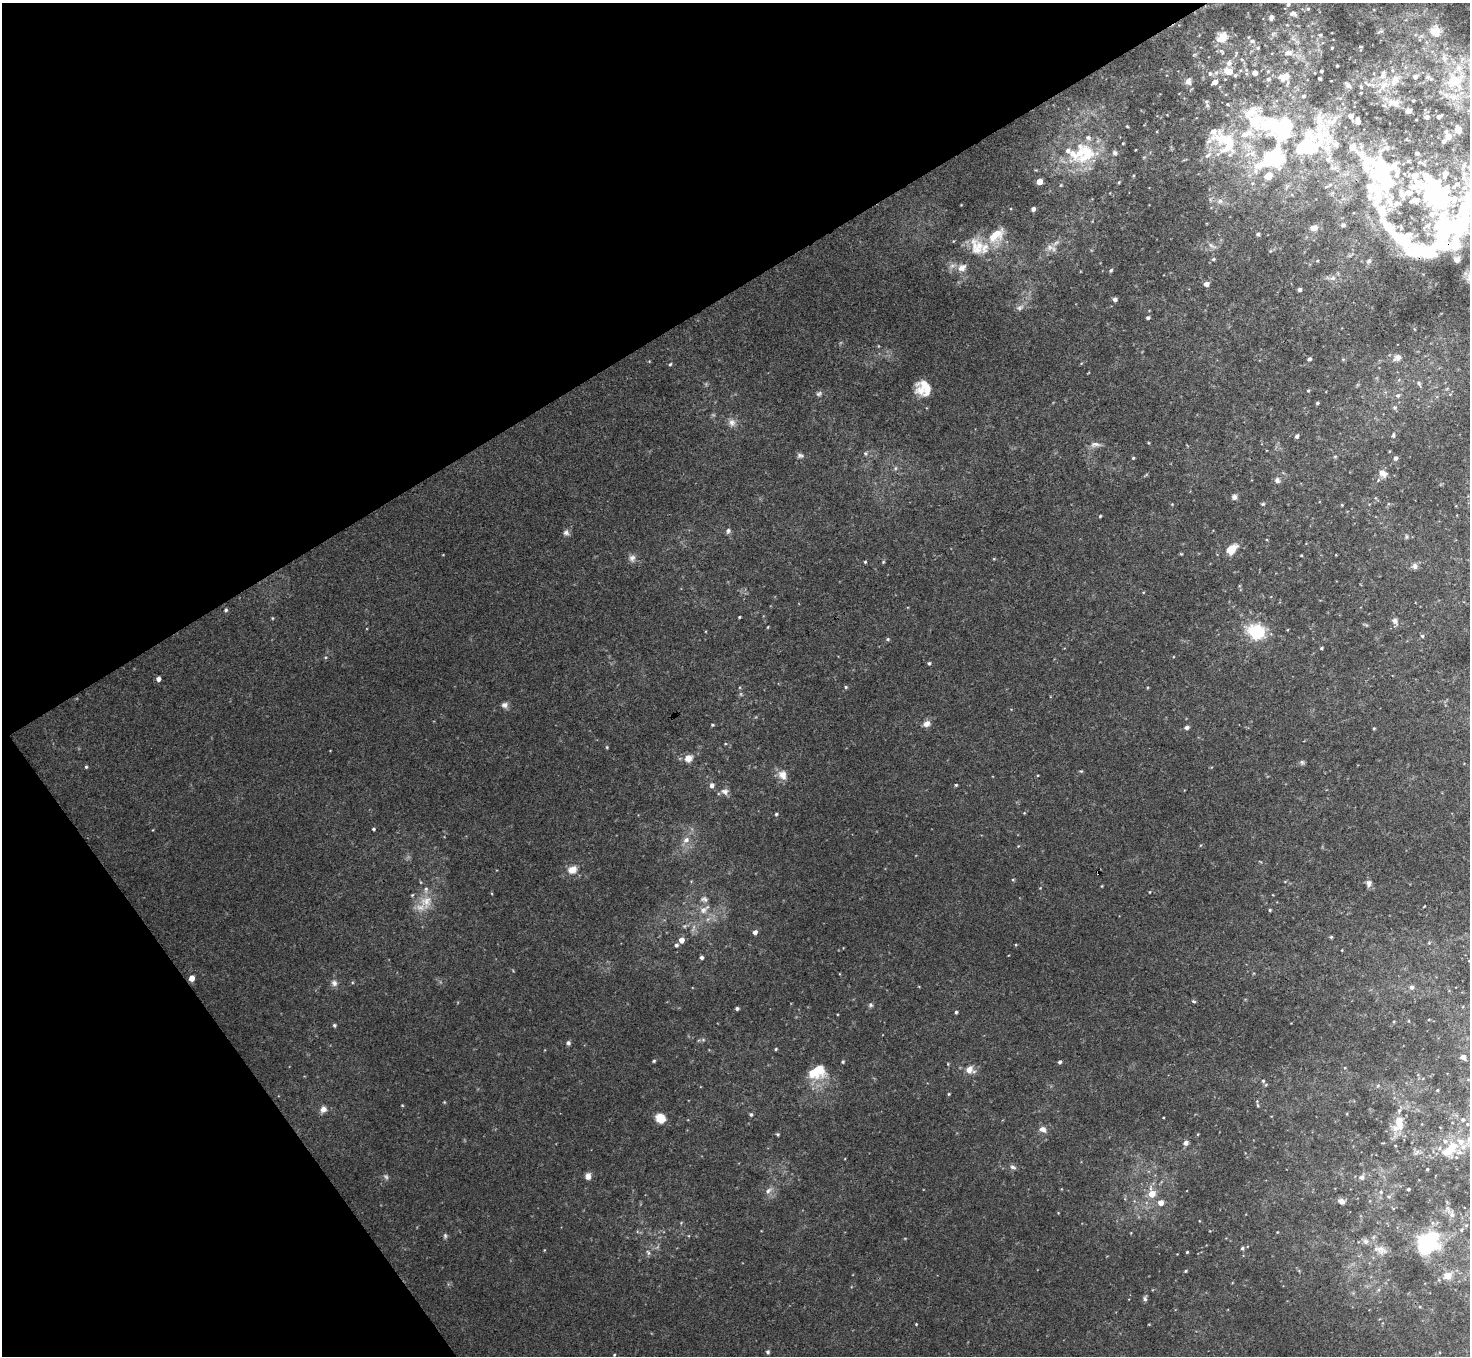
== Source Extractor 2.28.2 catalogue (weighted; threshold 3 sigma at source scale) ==
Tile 5 of 4 x 4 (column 1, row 2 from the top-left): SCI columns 1-1468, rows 2867-4220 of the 5877 x 5870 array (HDU 1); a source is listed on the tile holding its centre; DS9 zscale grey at full resolution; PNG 1472 x 1358 px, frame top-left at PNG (2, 3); no overlay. Shown black and unused: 29% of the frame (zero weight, under 3 of 4 exposures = <1% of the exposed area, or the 3 px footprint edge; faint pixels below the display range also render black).
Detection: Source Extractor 2.28.2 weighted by HDU 2 'WHT'; one run over the whole footprint, this tile lists its part. Background 0.011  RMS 0.0047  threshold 0.0212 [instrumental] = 3 sigma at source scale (4.5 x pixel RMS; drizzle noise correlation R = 1.50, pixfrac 1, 0.05/0.05 arcsec/px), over >= 5 px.
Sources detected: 289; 2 too faint to see at this stretch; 5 inside a brighter object's white glare — not listed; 47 inside a brighter listed object's ellipse — not listed separately; the other 235 listed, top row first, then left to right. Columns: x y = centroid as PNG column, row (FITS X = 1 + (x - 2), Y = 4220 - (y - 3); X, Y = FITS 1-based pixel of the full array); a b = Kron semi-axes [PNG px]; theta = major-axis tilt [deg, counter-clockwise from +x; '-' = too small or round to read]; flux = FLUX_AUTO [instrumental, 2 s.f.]
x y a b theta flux
1288 4 6 6 - 1.2
1308 9 5 4 - 0.68
1293 14 11 7 -18 2
1271 18 6 5 - 1.5
1435 31 15 14 - 7.8
1320 35 4 4 - 0.53
1222 37 12 9 36 9.1
1252 41 8 6 5 1.7
1258 48 6 5 - 0.97
1332 48 3 2 - 0.46
1222 52 11 6 -56 1.7
1288 53 10 7 15 2.8
1236 54 11 3 70 1
1194 55 6 3 20 0.59
1444 58 12 7 -73 2.9
1242 60 5 3 - 0.66
1229 63 9 7 61 2.7
1337 66 3 2 - 0.39
1392 70 5 3 - 0.55
1228 71 9 7 -18 6.6
1268 71 5 5 - 0.67
1321 71 3 3 - 0.91
1216 72 8 6 67 1.6
1255 73 5 5 - 3.5
1383 74 13 7 71 2.6
1282 77 12 7 -56 3.5
1415 77 5 5 - 1.6
1428 77 7 6 - 1.2
1268 79 7 6 - 1.2
1320 79 3 3 - 0.68
1188 81 11 9 -88 2.5
1455 81 26 23 15 22
1215 82 5 4 - 3.7
1367 84 14 4 -29 1.6
1384 85 18 9 41 5.7
1348 86 8 6 -32 1.3
1361 87 5 4 - 0.55
1304 96 4 4 - 1
1206 101 7 6 - 1.2
1395 103 14 8 -16 5.6
1408 111 4 4 - 2.6
1351 116 6 4 -75 3.3
1439 116 5 4 - 2
1427 117 5 5 - 2
1255 121 30 27 16 26
1358 121 6 4 -81 3.3
1127 126 3 3 - 0.4
1458 130 7 6 - 4.8
1323 136 37 26 -40 26
1448 136 8 8 - 3.1
1226 142 50 35 -38 42
1123 143 4 3 - 0.37
1361 146 7 6 - 1.3
1085 153 32 30 18 26
1144 157 5 4 - 0.54
1271 158 50 28 36 48
1464 165 12 5 73 2.3
1445 174 11 7 77 3.1
1382 175 311 128 -61 360
1133 176 4 3 - 0.43
1039 182 5 4 - 6.2
1119 182 4 3 - 0.48
1415 182 59 26 -46 37
1061 185 4 4 - 0.45
1326 187 5 3 - 0.42
1220 201 9 6 11 2.1
1397 203 12 8 13 2.8
1033 209 4 4 - 1.7
1343 225 5 4 - 1
1314 228 5 4 - 5.7
1444 228 58 28 72 79
1258 234 5 4 - 0.67
996 236 24 14 42 11
1211 245 14 5 -29 1.8
977 247 27 19 -68 12
1050 247 11 9 -20 3
1270 251 5 3 - 0.45
1213 259 5 4 - 0.78
1317 261 4 3 - 0.34
1369 261 9 6 65 1.6
962 268 13 10 28 4
1111 271 6 4 49 0.59
1333 278 8 7 - 1.8
1206 284 4 4 - 3.3
1299 290 3 3 - 1.6
1115 299 4 4 - 1.7
1020 307 11 7 29 1.9
1148 318 4 3 - 0.85
1397 358 11 8 28 2.7
1309 359 4 4 - 1.2
1343 359 5 3 - 0.49
670 364 5 4 - 0.56
924 384 28 12 38 6.1
1419 384 9 4 -65 0.99
1308 391 3 3 - 0.47
819 394 8 6 28 1.1
1398 395 6 6 - 1.3
1317 403 4 3 - 0.68
1395 407 6 6 - 1.1
732 422 11 9 84 2.8
1393 435 6 5 - 0.97
1297 436 4 4 - 1.4
1095 444 16 7 3 2.4
865 453 6 6 - 0.95
800 456 9 6 -11 1.3
1335 456 5 3 - 0.5
1133 458 4 4 - 0.5
1395 458 6 5 - 1.1
895 468 6 4 89 0.72
1383 474 11 9 -32 3.2
1277 480 8 7 - 1.7
1234 497 7 7 - 1.5
1263 504 5 4 - 0.6
1342 505 4 3 - 0.47
1100 516 3 3 - 0.48
728 531 8 6 74 1.2
566 533 8 7 - 1.6
1406 537 8 4 -90 0.71
1232 549 10 7 44 8.7
1181 554 4 4 - 0.44
1301 555 3 3 - 0.41
632 558 10 9 - 2.1
994 559 5 3 - 0.37
865 562 3 3 - 0.54
883 562 5 4 - 0.48
1415 566 8 8 - 1.9
226 610 5 4 - 0.87
739 617 3 2 - 0.52
272 618 4 4 - 0.42
1395 621 11 7 -59 1.8
768 627 4 2 - 0.35
1256 631 13 11 -23 29
1422 636 4 4 - 0.8
888 639 5 4 - 0.64
1321 648 4 3 - 0.56
929 663 4 4 - 0.74
158 679 4 4 - 2
846 687 5 4 - 0.59
504 705 8 7 - 1.9
927 724 9 7 29 2.7
712 725 4 3 - 0.59
1187 728 5 4 - 1.5
1374 728 4 3 - 0.48
725 744 4 3 - 0.4
607 747 4 4 - 0.5
688 758 10 9 - 3.7
1302 762 8 6 -57 0.94
86 767 4 4 - 0.62
1081 771 5 4 - 0.51
782 775 14 11 -62 4.1
712 785 6 5 - 2
956 785 4 3 - 0.53
725 791 10 8 -15 2.1
1024 813 4 4 - 0.37
776 814 4 3 - 0.7
373 829 4 3 - 0.66
686 840 9 8 - 2.5
572 870 12 10 22 4.6
1013 880 5 3 - 0.46
1369 883 9 7 85 1.9
1102 886 3 3 - 0.36
1150 892 4 2 - 0.33
704 899 10 7 -15 1.7
426 902 20 16 77 9
704 909 18 8 39 3.9
1270 910 4 3 - 0.53
684 926 5 5 - 0.78
755 932 4 4 - 2.1
1331 937 4 4 - 0.63
681 940 5 4 - 3.8
676 945 4 4 - 1.1
1342 950 3 3 - 0.34
701 957 4 4 - 1.2
192 978 5 4 - 4.8
334 983 9 8 - 2
1411 987 6 6 - 1.6
1194 1001 6 4 -26 0.67
870 1005 6 6 - 0.89
737 1008 4 3 - 1.1
956 1012 4 3 - 0.77
334 1025 4 4 - 0.84
568 1043 6 5 - 1.1
776 1049 4 3 - 0.51
1463 1057 5 4 - 3.1
654 1061 4 3 - 0.55
843 1062 4 3 - 0.59
1060 1062 5 4 - 0.86
969 1070 11 8 59 3.7
817 1072 23 16 25 14
1263 1081 4 4 - 0.62
1378 1085 6 4 1 0.62
1437 1090 4 3 - 0.49
949 1094 4 4 - 0.47
444 1102 4 4 - 0.38
402 1105 5 3 - 0.37
1258 1105 5 4 - 0.55
323 1109 8 7 - 2.7
751 1114 5 4 - 0.85
661 1118 10 9 - 7
1463 1119 7 6 - 1.3
1399 1123 23 12 90 9
1043 1129 10 8 -29 2.4
778 1134 4 3 - 0.65
1445 1141 7 6 - 1.6
1460 1142 12 10 -24 4.9
1186 1143 6 6 - 1.6
1448 1151 12 9 16 9
1417 1152 9 4 36 1.3
1013 1167 9 5 -10 1.3
1427 1169 3 3 - 0.56
588 1176 8 6 79 2.7
1361 1177 8 7 - 1.5
1408 1189 3 3 - 0.67
768 1190 11 6 37 2
1381 1192 5 4 - 0.71
1152 1194 7 6 - 7.7
1389 1197 5 5 - 0.72
1341 1201 9 6 -30 1.9
1161 1203 5 5 - 3.7
1452 1214 10 6 -84 1.8
1461 1230 4 4 - 0.56
1277 1232 4 3 - 0.31
445 1236 7 5 -90 0.87
1425 1244 29 16 59 25
1242 1248 5 5 - 0.86
1380 1250 20 10 -14 4.3
1187 1252 3 3 - 0.49
648 1253 8 5 -62 1
1186 1271 4 3 - 0.61
1448 1276 5 4 - 10
1378 1290 6 4 70 0.67
1145 1299 7 5 85 1.2
916 1324 3 3 - 0.4
768 1352 5 4 - 0.96
614 1355 4 3 - 0.41
Overlapping masked pixels (flux is a lower limit): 2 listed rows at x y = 1382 175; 1444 228
Isophote crosses this tile's border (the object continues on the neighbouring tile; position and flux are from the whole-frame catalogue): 2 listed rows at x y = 1382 175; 1444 228